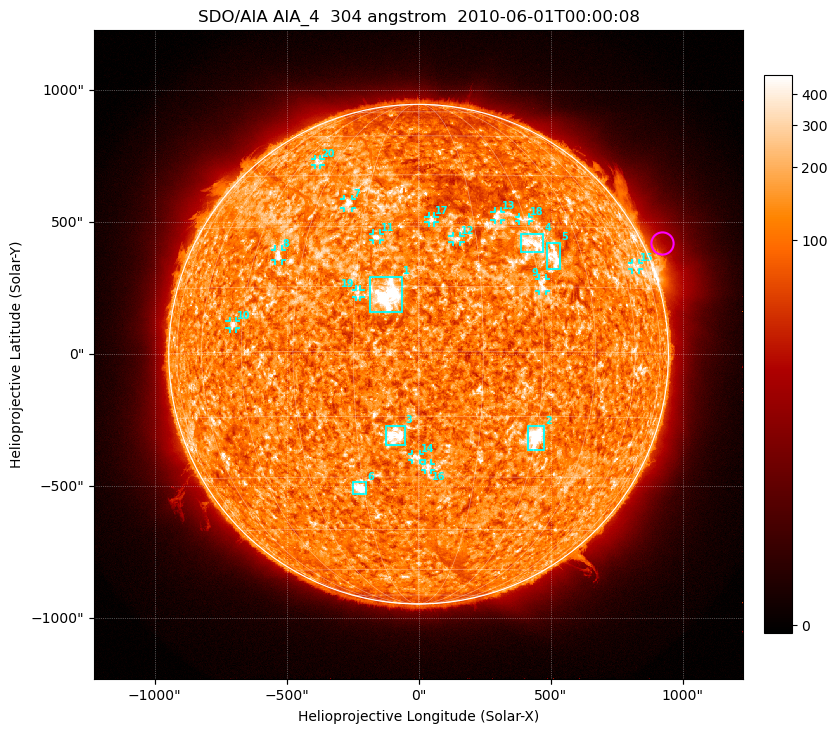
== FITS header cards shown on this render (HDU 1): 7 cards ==
TELESCOP= 'SDO/AIA'
INSTRUME= 'AIA_4'
WAVELNTH=                  304
WAVEUNIT= 'angstrom'
DATE-OBS= '2010-06-01T00:00:08.12'
CTYPE1  = 'HPLN-TAN'
CTYPE2  = 'HPLT-TAN'

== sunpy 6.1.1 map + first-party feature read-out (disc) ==
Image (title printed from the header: SDO/AIA AIA_4  304 angstrom  2010-06-01T00:00:08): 1024 x 1024 px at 2.4 arcsec/px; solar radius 946 arcsec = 394 px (full disc in frame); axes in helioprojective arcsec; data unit not stated in the header (colour bar unlabelled)
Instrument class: DISC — disc imager (sunpy class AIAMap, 304 A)
Bright regions (active regions / flare kernels): reference = the median radial profile (limb darkening/brightening removed); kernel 9 px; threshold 5 sigma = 174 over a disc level ~129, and >= 1.15x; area >= 12 px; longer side >= 9 px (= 22 arcsec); searched inside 0.97 R_sun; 22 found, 20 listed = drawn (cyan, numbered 1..; 14 of them under ~33 arcsec drawn as corner ticks so the feature stays visible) (cap 20 boxes per figure: the strongest are kept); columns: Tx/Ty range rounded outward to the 5 arcsec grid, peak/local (2 s.f.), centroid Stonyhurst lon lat
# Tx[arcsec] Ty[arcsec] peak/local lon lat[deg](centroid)
1 -185..-60 155..295 8.7 -7 +13
2 410..475 -365..-270 8.7 +30 -20
3 -125..-50 -345..-270 6.1 -6 -20
4 385..475 385..455 4.9 +31 +26
5 485..535 320..425 4.1 +36 +22
6 -250..-200 -530..-485 6.2 -16 -33
7 -280..-250 555..590 4.6 -20 +36
8 -545..-515 355..395 4 -37 +23
9 455..485 240..285 3 +31 +15
10 -715..-690 95..125 3.8 -48 +6
11 -175..-145 430..455 3.7 -11 +27
12 130..160 425..450 3.5 +10 +27
13 285..315 505..540 3 +22 +33
14 -25..5 -400..-380 3.1 -1 -25
15 805..835 320..345 2.9 +68 +20
16 25..45 -440..-415 2.9 +2 -27
17 35..60 500..520 3.1 +4 +32
18 380..420 505..520 2.5 +30 +32
19 -240..-220 215..245 2.7 -14 +13
20 -390..-370 715..740 2.9 -38 +50
Off-limb structures (1.02-1.3 R_sun): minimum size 162 px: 7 found; the strongest spans PA ~280..315 deg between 1.02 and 1.3 R_sun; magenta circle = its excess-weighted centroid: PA ~295 deg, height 1.07 R_sun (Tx ~920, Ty ~420 arcsec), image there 1.9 x the reference